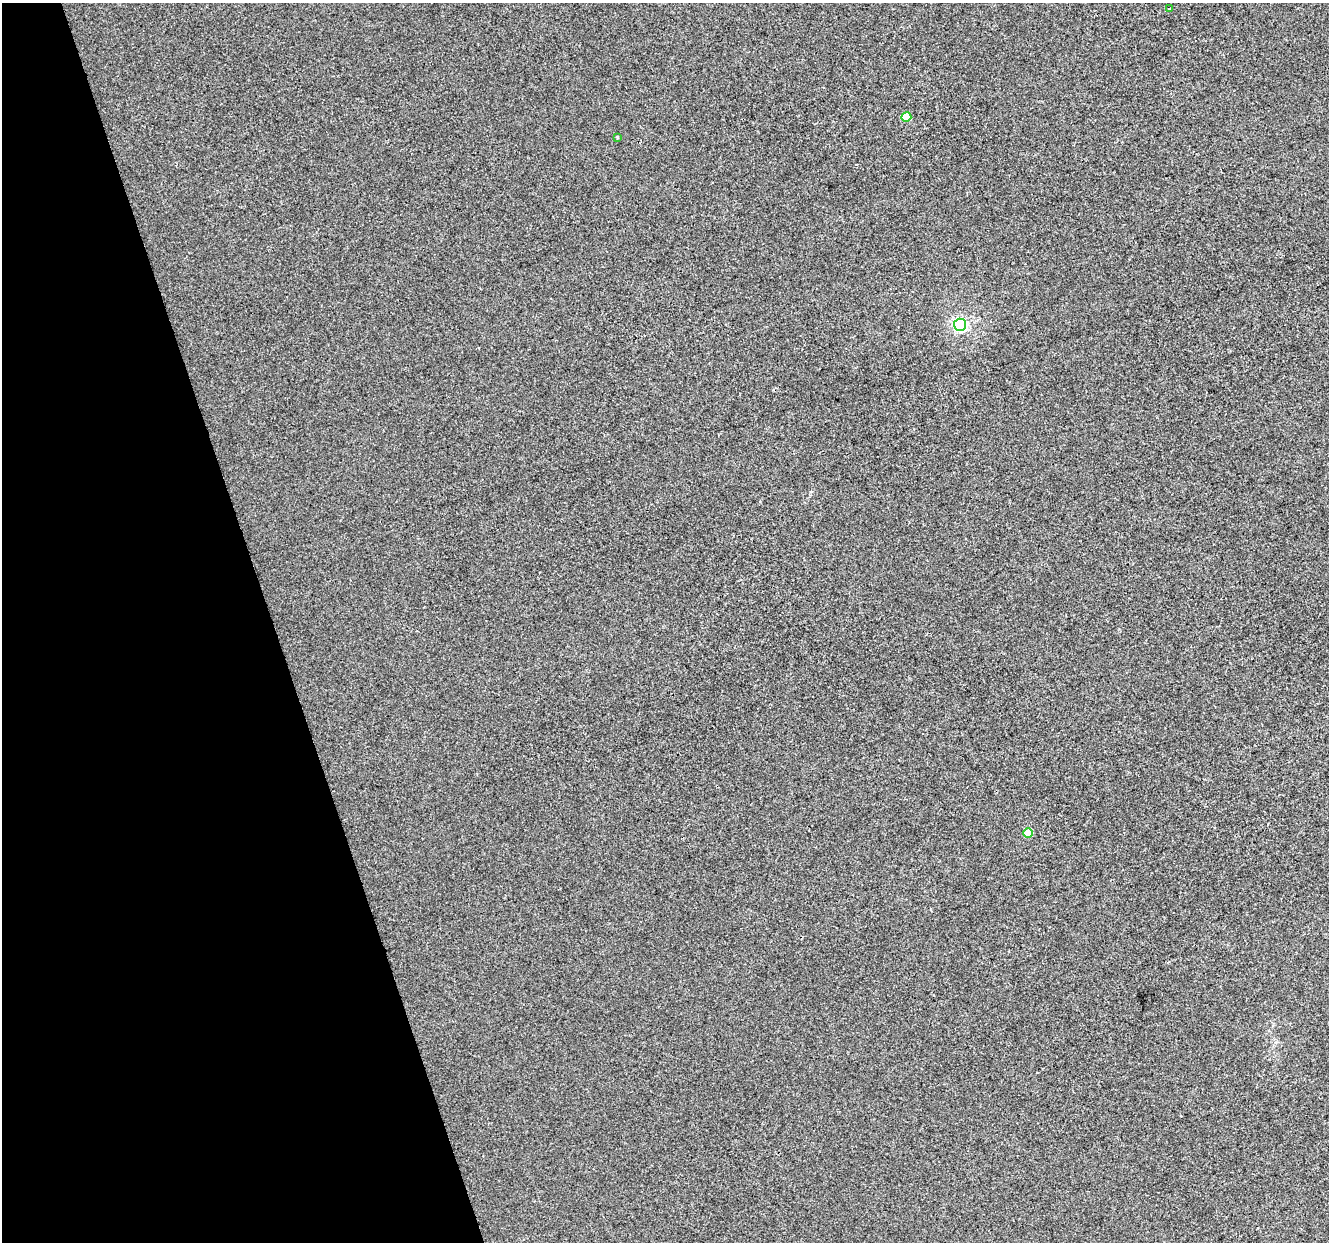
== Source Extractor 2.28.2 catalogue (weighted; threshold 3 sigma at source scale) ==
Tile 5 of 4 x 4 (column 1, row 2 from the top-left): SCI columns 1-1327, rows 2588-3827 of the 5308 x 5123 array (HDU 1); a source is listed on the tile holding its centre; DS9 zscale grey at full resolution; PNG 1331 x 1244 px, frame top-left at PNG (2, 3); each listed source drawn as its Kron ellipse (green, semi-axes under 4 px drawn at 4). Shown black and unused: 20% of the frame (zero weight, under 2 of 3 exposures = <1% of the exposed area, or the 3 px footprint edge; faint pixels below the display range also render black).
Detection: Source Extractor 2.28.2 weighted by HDU 2 'WHT'; one run over the whole footprint, this tile lists its part. Background -8.58e-04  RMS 0.0056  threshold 0.0252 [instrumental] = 3 sigma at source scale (4.5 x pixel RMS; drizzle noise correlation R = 1.50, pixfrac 1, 0.0396/0.0396 arcsec/px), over >= 5 px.
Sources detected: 5; all 5 listed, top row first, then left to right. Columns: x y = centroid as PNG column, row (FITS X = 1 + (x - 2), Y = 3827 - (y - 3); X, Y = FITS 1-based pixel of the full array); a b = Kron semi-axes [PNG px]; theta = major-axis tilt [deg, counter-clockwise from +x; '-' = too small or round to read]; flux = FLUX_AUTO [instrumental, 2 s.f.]
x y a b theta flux
1170 9 3 3 - 0.5
906 117 5 5 - 15
617 137 3 3 - 1.6
960 325 6 6 - 100
1028 833 5 5 - 9.5